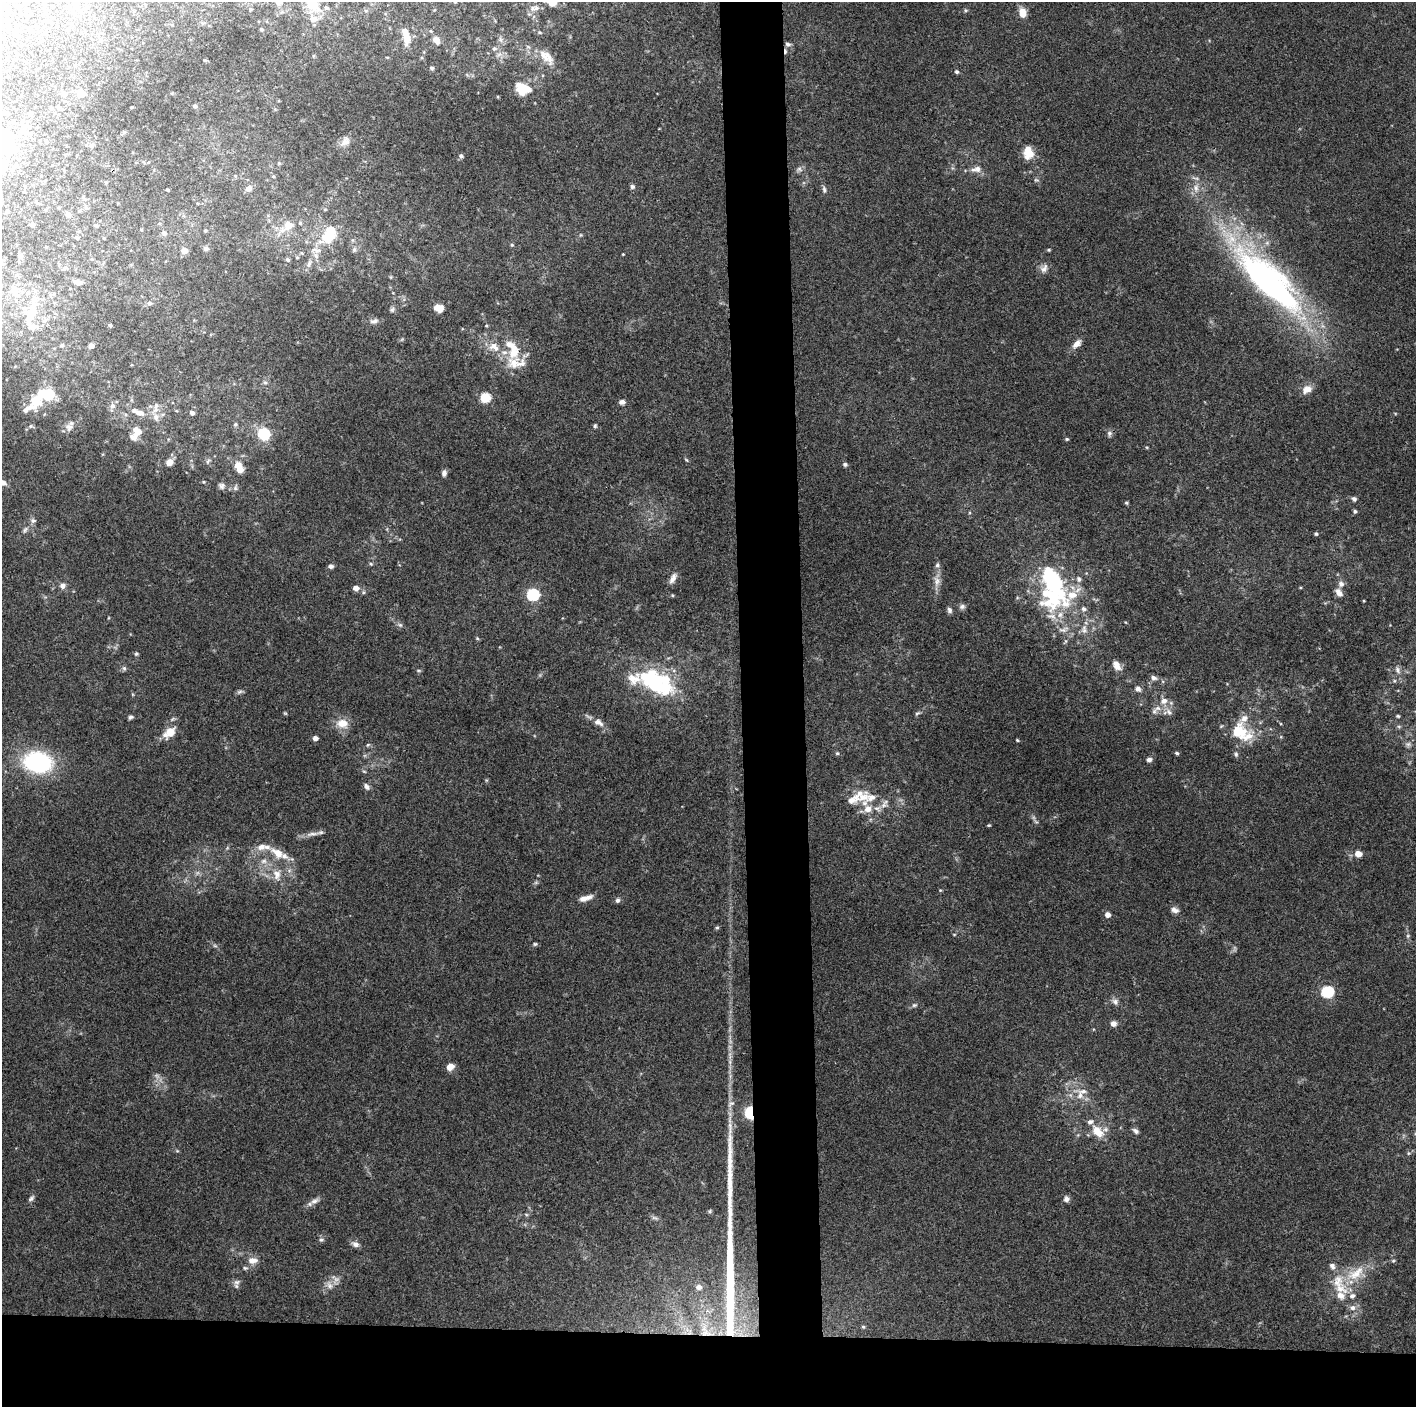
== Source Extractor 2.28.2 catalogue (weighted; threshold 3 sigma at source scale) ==
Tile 8 of 3 x 3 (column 2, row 3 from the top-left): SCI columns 1415-2828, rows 5-1409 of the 4243 x 4222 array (HDU 1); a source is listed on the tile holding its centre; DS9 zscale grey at full resolution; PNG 1418 x 1409 px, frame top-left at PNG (2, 2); no overlay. Shown black and unused: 9% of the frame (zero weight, under 3 of 4 exposures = <1% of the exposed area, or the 3 px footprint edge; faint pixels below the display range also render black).
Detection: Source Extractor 2.28.2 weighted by HDU 2 'WHT'; one run over the whole footprint, this tile lists its part. Background 0.157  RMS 0.0069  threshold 0.0311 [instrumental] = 3 sigma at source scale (4.5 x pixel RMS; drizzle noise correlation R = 1.50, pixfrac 1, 0.05/0.05 arcsec/px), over >= 5 px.
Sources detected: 249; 2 too faint to see at this stretch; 5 inside a brighter object's white glare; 1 cosmic-ray / hot-pixel residue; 2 long thin detections or spike segments (spike, bleed or trail) — not listed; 33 inside a brighter listed object's ellipse — not listed separately; the other 206 listed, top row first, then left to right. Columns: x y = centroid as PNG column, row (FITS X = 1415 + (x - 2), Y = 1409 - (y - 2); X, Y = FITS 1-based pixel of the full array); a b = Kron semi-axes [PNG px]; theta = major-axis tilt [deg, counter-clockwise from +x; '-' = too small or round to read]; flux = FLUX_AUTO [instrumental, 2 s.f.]
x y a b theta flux
278 2 9 7 12 2.3
455 2 4 4 - 0.68
552 2 10 9 - 11
312 4 23 18 -60 15
75 7 6 5 - 1.6
86 7 6 4 -87 0.98
536 8 10 7 13 3.5
250 9 5 3 - 0.79
966 10 5 5 - 1
1023 13 11 8 -74 7.4
261 29 4 3 - 0.91
431 31 5 3 - 0.62
539 32 7 4 -8 1.2
406 35 22 7 -78 7.8
436 40 8 7 - 4.4
500 40 8 4 -71 1.6
788 44 7 5 -17 2
494 49 7 7 - 2.1
546 57 28 13 -46 12
432 68 4 4 - 1.2
956 72 5 4 - 1.5
522 88 19 13 -24 17
81 93 7 7 - 6.1
63 94 6 5 - 1.4
195 106 5 4 - 1.3
132 107 4 3 - 0.58
124 132 6 5 - 0.9
345 141 14 10 47 4.3
46 142 6 4 -68 1.1
2 143 46 32 25 79
91 145 6 6 - 2.1
1028 153 14 13 - 10
461 156 5 5 - 1.7
799 169 6 6 - 1.9
978 169 10 9 - 4.6
273 176 5 4 - 0.78
1036 180 6 4 -17 1
632 187 6 5 - 1.7
249 188 9 7 37 3.4
1196 188 11 7 -89 4
168 190 3 3 - 0.79
824 190 10 5 -78 1.9
7 211 5 4 - 0.99
68 215 6 6 - 2.3
300 223 5 5 - 1.2
32 225 6 4 0 1.2
95 225 5 5 - 0.89
288 225 7 7 - 11
282 230 9 7 37 4.5
205 231 5 3 - 0.66
164 233 7 6 - 2.1
76 237 5 4 - 0.89
327 237 25 16 23 22
512 245 5 4 - 0.88
206 248 7 5 -15 1.8
354 250 7 5 69 1.7
1049 250 5 4 - 0.79
184 251 6 6 - 4.8
623 254 3 2 - 0.53
20 256 6 6 - 2.5
316 256 9 6 -63 3
297 257 6 4 -1 0.74
287 260 6 6 - 1.4
309 264 11 5 65 2.9
1044 268 14 9 56 3.7
78 282 12 6 -11 3.1
1269 282 77 24 -44 280
15 291 19 10 -71 9.9
149 303 7 6 - 1.6
439 308 11 9 -16 5.9
392 310 8 6 58 1.7
30 317 27 12 74 17
374 321 12 6 16 2.6
110 325 4 4 - 1
1077 344 13 7 44 4.7
91 346 5 5 - 3.2
494 347 16 11 -32 9.4
514 363 20 19 - 15
265 383 6 4 -1 1.2
1307 389 14 10 28 5.5
46 394 21 12 2 23
485 398 6 5 - 40
622 402 8 5 19 2.4
112 406 8 7 - 2.7
156 406 10 7 76 3.8
28 409 24 8 27 5.6
138 412 20 8 -20 7.3
192 413 6 6 - 2.2
163 414 6 4 19 1.1
235 424 6 6 - 1.4
31 426 5 5 - 0.96
595 426 5 4 - 1.1
69 427 11 8 76 3.4
137 432 15 11 72 8.9
1109 433 9 6 -89 2
264 434 7 6 - 57
1067 439 5 4 - 0.86
686 460 7 3 -45 0.73
208 461 9 4 54 1.4
169 462 8 7 - 4.8
845 464 6 5 - 1.4
240 470 9 7 -34 6.4
444 473 8 6 76 2.2
203 482 5 4 - 0.8
2 483 9 7 -17 3.7
221 486 9 8 - 2.5
235 488 8 5 62 1.7
1354 499 6 6 - 1.6
1126 503 5 4 - 0.89
1355 511 5 4 - 1.3
33 521 8 6 -20 2
25 530 10 5 65 1.8
1316 534 4 4 - 1.1
371 564 5 4 - 0.97
937 565 7 6 - 1.6
331 566 6 5 - 2.2
673 578 14 7 62 3.9
937 581 14 8 -88 5.2
1341 584 8 7 - 2.8
62 586 8 7 - 2.7
356 588 6 5 - 4.2
1339 593 12 7 -55 4.1
533 595 6 6 - 90
672 595 5 3 - 0.63
1049 595 66 36 -38 84
962 606 8 7 - 2.1
949 610 8 5 -67 1.9
400 625 7 5 -43 1.5
477 638 5 4 - 0.83
136 654 5 5 - 1
1117 665 14 8 -58 5.1
124 668 6 5 - 1.4
1398 670 10 6 -69 2.7
1153 678 8 6 -28 2.2
653 682 44 20 -34 74
1138 689 8 7 - 2.6
240 692 8 5 20 1.5
1164 701 9 8 - 4.5
1158 708 11 7 11 4.1
1169 712 10 6 -51 2.8
285 713 6 3 -18 0.73
917 713 8 4 22 1.2
1398 716 5 4 - 0.91
130 717 5 5 - 1.5
598 722 15 9 -32 5.1
342 723 15 11 -5 9.1
1399 726 6 4 -1 1
169 732 18 11 39 10
1239 732 25 22 -42 23
315 738 5 4 - 3.2
1017 740 3 3 - 0.72
1408 744 8 6 1 2
368 745 6 5 - 1.1
837 753 5 5 - 0.99
1177 753 5 4 - 1.1
1236 754 7 5 -70 1.4
1149 760 6 5 - 2.2
37 762 24 17 -7 85
364 771 6 3 -19 0.82
366 787 9 6 -51 2.6
863 797 21 13 37 11
884 805 11 8 35 4.1
989 825 4 4 - 0.74
312 834 23 5 9 4.3
278 853 20 11 -35 12
1358 854 6 6 - 6.8
264 861 9 6 15 3
277 874 16 11 -82 8.6
940 890 4 3 - 0.62
585 898 18 6 17 5.2
617 900 7 6 - 1.7
1175 910 10 6 -20 3
1107 915 6 6 - 3.6
717 928 5 4 - 0.99
954 934 5 3 - 0.61
1408 936 6 4 -46 1.1
535 944 6 5 - 1.1
215 946 7 4 -19 1.1
1327 992 6 6 - 79
1115 1002 9 7 -37 2.7
914 1005 7 5 2 1.4
1113 1024 7 6 - 3.3
450 1066 6 5 - 8.4
1080 1095 13 9 88 5.8
750 1113 6 4 -89 100
1097 1131 20 12 -47 12
1136 1131 8 6 -40 2.1
1408 1153 5 3 - 0.79
31 1198 10 5 42 1.8
1066 1199 7 7 - 2.4
314 1201 12 7 32 3.5
710 1211 5 5 - 0.99
321 1240 6 5 - 1.3
355 1244 10 7 -24 2.9
252 1260 12 8 7 5.8
1393 1261 5 5 - 0.89
1332 1266 9 6 -58 2.7
245 1268 8 5 -1 1.4
1356 1273 30 13 35 20
237 1282 9 6 15 2.5
329 1285 11 7 -58 3.6
698 1287 7 6 - 3.2
1340 1295 13 11 8 8.6
1353 1308 8 7 - 3
863 1327 5 4 - 0.81
705 1332 14 11 -10 8.4
Overlapping masked pixels (flux is a lower limit): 2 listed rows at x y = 750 1113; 705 1332
Isophote crosses this tile's border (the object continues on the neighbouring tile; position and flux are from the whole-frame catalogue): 7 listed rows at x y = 278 2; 455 2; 552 2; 312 4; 536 8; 2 143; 2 483